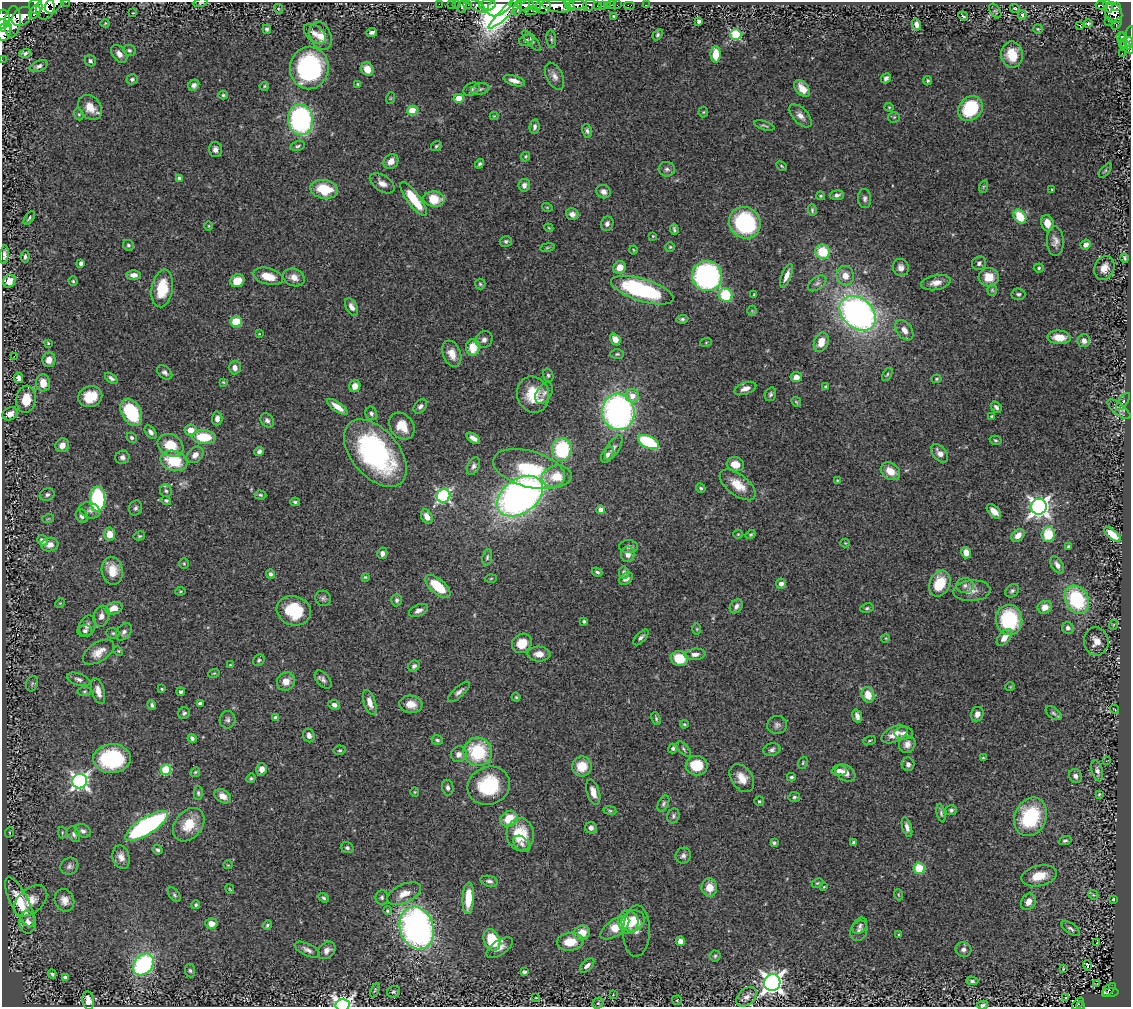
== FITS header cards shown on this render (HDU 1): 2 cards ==
NAXIS1  =                 1129
NAXIS2  =                 1005

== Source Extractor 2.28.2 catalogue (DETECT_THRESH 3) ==
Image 1129 x 1005 px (HDU 1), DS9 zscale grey, 1 PNG px = 1 image px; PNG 1133 x 1009 px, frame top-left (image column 1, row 1005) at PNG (2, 2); each listed source drawn as its Kron ellipse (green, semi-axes under 4 px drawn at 4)
Background 1.04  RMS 0.03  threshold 0.0901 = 3 sigma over >= 5 px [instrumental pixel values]
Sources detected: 498; all 498 listed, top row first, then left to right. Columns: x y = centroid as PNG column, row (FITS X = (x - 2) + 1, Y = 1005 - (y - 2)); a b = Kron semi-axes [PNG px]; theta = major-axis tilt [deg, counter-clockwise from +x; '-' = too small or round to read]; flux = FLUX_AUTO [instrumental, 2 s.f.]
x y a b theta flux
66 2 2 2 - 45
201 3 7 4 11 2.5
54 4 10 7 52 1400
439 4 2 2 - 16
451 4 2 2 - 16
457 4 2 2 - 19
468 4 3 2 - 26
476 5 11 4 -33 140
488 5 8 5 4 1900
500 5 14 8 37 3200
526 5 8 6 5 690
535 5 7 5 -53 440
569 5 6 4 -49 800
577 5 9 4 2 1200
589 5 7 5 41 310
597 5 3 3 - 64
607 5 2 2 - 11
611 5 3 2 - 7.3
617 5 2 2 - 11
629 5 6 2 0 24
646 5 2 2 - 11
1102 5 6 3 -7 220
36 6 7 7 - 1900
543 6 7 7 - 970
556 6 15 6 -10 2500
602 6 2 2 - 12
1108 6 6 3 -69 300
1117 6 4 4 - 340
462 7 6 4 85 100
512 7 31 5 43 520
45 8 11 9 73 2800
518 8 8 3 79 560
1015 8 5 3 - 2.5
279 9 5 3 - 1.9
531 11 7 3 4 240
995 11 8 5 -56 1.6
35 12 7 5 61 1100
133 13 3 2 - 1.7
1113 13 11 8 -61 1100
1022 15 5 3 - 3.2
614 16 3 3 - 2.3
963 16 5 3 - 2
22 17 11 8 40 2200
3 19 9 6 86 2300
699 21 4 3 - 8
1108 21 2 2 - 16
12 22 16 8 83 3100
105 23 4 4 - 1.9
917 24 6 4 -73 10
1088 24 4 2 - 1.8
1117 24 6 3 52 47
1080 25 3 3 - 20
4 26 8 5 -28 2000
267 29 5 4 - 4.5
1038 29 5 4 - 2.8
4 32 9 6 79 1300
372 32 5 3 - 5.2
315 34 12 7 -38 11
736 34 5 5 - 210
657 35 6 4 58 4
320 36 14 10 -68 22
1121 37 5 3 - 220
1129 38 12 4 83 400
551 39 9 4 -83 4
526 40 7 5 24 4.7
532 41 13 4 -49 4.7
1123 41 9 3 -85 110
1127 42 7 3 33 260
1127 46 9 4 -44 560
129 50 6 5 - 5.5
25 53 6 4 18 5.5
1122 53 2 2 - 15
119 54 10 6 -53 11
716 54 8 5 89 41
1012 55 13 11 -81 36
2 60 2 2 - 14
90 61 6 5 - 5.1
39 66 9 5 23 7.2
309 68 21 19 82 320
367 69 7 6 - 27
554 76 14 8 -64 12
886 78 5 4 - 5.5
132 79 6 5 - 5.3
514 81 11 5 -17 13
928 81 4 4 - 3.1
358 84 4 4 - 2.5
194 85 6 5 - 7
264 86 5 4 - 2.4
802 88 10 6 -50 22
472 89 8 6 31 5.7
480 89 9 5 10 5.4
223 95 5 4 - 2.9
391 98 6 4 71 2.4
459 98 5 4 - 49
90 107 13 10 -47 27
889 107 4 4 - 2.2
970 108 13 11 44 120
412 110 5 4 - 85
703 112 5 5 - 2.6
79 114 6 4 -70 2.7
494 116 4 4 - 1.8
800 116 14 7 -48 12
894 117 5 5 - 2.8
300 120 15 12 -83 360
764 126 10 3 -17 3.4
535 127 7 5 82 5.8
587 131 7 4 -77 4.7
298 146 7 5 14 3.9
436 146 6 4 34 3.2
215 149 7 6 - 9
525 156 5 4 - 3
391 161 8 7 - 16
480 164 5 4 - 3.9
782 166 5 3 - 2.3
667 169 8 7 - 6.8
1105 171 8 4 48 3.4
179 178 4 4 - 12
382 183 14 8 -33 15
524 185 6 5 - 9
983 187 6 4 71 2.7
324 189 14 9 -10 71
1052 189 3 2 - 2
603 192 7 6 - 8.4
837 195 7 5 6 6.4
821 196 4 3 - 2.6
413 199 20 6 -53 75
434 199 10 7 -5 50
865 199 9 6 -84 6.4
547 207 5 3 - 1.9
812 210 6 4 -83 3.7
572 214 6 5 - 8.8
1020 216 7 5 -52 64
29 218 7 3 53 3.6
745 223 16 15 - 250
1047 223 8 6 -75 21
607 224 7 6 - 8
209 226 5 3 - 1.8
549 228 4 3 - 1.9
674 229 6 3 -84 3.8
653 236 4 3 - 1.8
506 241 6 5 - 4.3
1055 241 15 8 -88 13
128 245 6 5 - 3.8
1086 245 5 4 - 10
547 247 7 4 9 2.7
670 247 4 4 - 2.6
633 250 4 3 - 1.8
823 252 7 7 - 62
4 255 9 4 84 7.7
25 257 6 4 84 4.6
1125 258 5 3 - 2.9
81 263 4 3 - 6.9
979 263 7 6 - 6.3
620 267 6 6 - 23
901 267 9 7 -70 11
1039 268 5 4 - 3.2
1104 268 12 9 67 18
134 275 7 5 0 12
268 276 15 8 -15 33
707 276 15 15 - 480
786 276 12 5 68 16
845 276 10 8 -76 20
294 277 11 8 -23 18
989 277 10 9 - 33
9 281 7 6 - 18
73 281 4 4 - 3
237 281 7 6 - 33
817 283 10 6 36 7.6
936 283 15 7 10 18
480 284 5 5 - 3.2
162 288 19 10 81 70
642 290 32 11 -17 250
992 290 6 5 - 2.9
1018 294 7 6 - 4.8
725 295 7 6 - 93
754 295 4 2 - 2.3
351 307 9 5 -63 10
752 311 5 5 - 2.5
858 313 20 15 -41 880
682 319 6 4 6 4.1
236 322 6 5 - 54
904 330 11 7 -54 16
259 334 3 3 - 1.7
1059 337 11 7 -4 30
615 339 6 5 - 20
484 340 9 8 - 8.4
1084 341 6 6 - 10
706 342 6 4 20 2.3
821 342 10 7 68 28
48 343 3 3 - 2.1
473 348 8 6 -88 41
452 354 13 8 -69 24
617 354 7 5 1 3.5
14 356 2 2 - 33
49 360 7 6 - 17
235 368 7 6 - 12
165 372 8 6 -40 7
887 374 7 4 57 3
548 375 7 5 -75 3.8
796 377 5 5 - 13
19 378 5 4 - 7.2
111 378 7 4 -37 5.4
937 379 5 4 - 2.5
223 382 4 4 - 2.1
43 383 8 7 - 23
355 386 6 5 - 19
825 387 4 3 - 3.4
745 388 11 5 20 10
544 393 11 7 57 9.2
770 394 7 5 73 4.4
533 395 18 16 -77 61
632 396 7 6 - 22
90 397 12 10 19 41
26 399 13 9 82 40
796 402 5 4 - 2.3
1123 402 10 4 56 4.2
420 406 8 5 52 6.3
337 407 12 4 -35 22
996 407 6 4 -48 5.3
1119 409 14 5 -39 7.4
131 412 14 9 -61 130
618 412 18 16 -84 650
371 413 7 5 -70 5.3
10 414 8 6 27 16
991 416 3 3 - 1.9
217 418 7 5 87 10
267 420 8 6 -49 7
402 426 15 11 -50 38
191 430 6 5 - 22
151 432 7 5 -52 8.1
204 437 12 7 -3 70
132 438 5 4 - 4.7
473 438 7 4 -35 10
995 440 6 4 -16 3.1
648 442 11 6 -25 160
62 445 7 6 - 16
171 445 13 10 -31 48
614 447 14 6 59 9.5
562 449 11 10 - 140
259 451 5 4 - 6.3
375 453 39 23 -50 370
940 453 10 6 -51 13
195 455 9 7 45 14
608 455 9 5 56 7.9
122 457 7 6 - 6.6
174 461 14 10 -16 81
735 464 9 7 -15 23
473 466 9 6 64 6.4
529 469 37 18 -15 120
890 471 10 8 -36 28
557 476 15 11 9 39
837 480 4 3 - 1.5
738 485 21 10 -38 37
701 488 5 4 - 3.3
166 491 6 6 - 4.8
47 495 7 6 - 5.6
260 495 6 4 -4 3.3
444 496 7 6 - 400
520 496 25 17 36 1000
98 499 13 8 89 200
166 500 5 4 - 3.6
295 502 5 3 - 3.5
1039 507 8 7 - 1100
136 508 8 6 70 5.8
90 510 11 7 -20 8.6
601 510 4 4 - 23
994 511 9 5 -45 16
82 516 7 5 -60 7.4
427 517 7 5 -59 17
48 519 6 3 19 2.6
109 534 6 5 - 26
738 534 5 4 - 2.2
1048 534 7 6 - 62
1112 534 10 4 -40 30
751 535 5 4 - 2.6
1018 535 7 5 43 16
139 536 6 4 13 3
42 540 6 5 - 9.7
845 543 4 4 - 1.8
50 545 8 7 - 14
628 547 9 6 0 6.3
1068 547 4 3 - 2.8
382 553 5 5 - 8.2
966 553 6 4 -77 22
628 554 8 7 - 14
487 557 8 5 82 4.3
184 564 5 5 - 2.9
1057 565 9 5 -58 8.7
112 571 14 10 -80 37
597 572 5 3 - 3.6
624 572 6 5 - 6.2
270 574 5 4 - 7.2
365 577 4 4 - 2.2
491 578 5 3 - 2.1
626 579 7 5 33 10
781 584 5 5 - 9.6
940 584 13 10 66 59
438 586 15 7 -41 63
965 586 8 7 - 7.6
180 591 5 4 - 2.2
972 591 18 10 4 19
1012 591 7 6 - 5
323 598 8 7 - 5.3
397 600 6 5 - 4.7
1077 600 15 11 -59 170
60 603 5 4 - 2.2
736 606 8 6 50 7.7
1045 607 7 6 - 18
114 608 8 6 16 24
867 608 7 4 10 3.6
419 610 10 5 24 9.1
294 611 17 14 -17 100
101 616 10 7 72 12
1009 620 15 13 -83 140
584 621 4 3 - 3.4
1113 625 5 3 - 1.8
87 626 11 8 63 12
1068 628 6 5 - 6.8
697 629 6 4 -89 2
85 631 7 6 - 5.4
124 632 10 6 50 8.3
113 633 6 5 - 3.3
641 637 10 5 46 6.1
1004 637 10 5 50 18
886 638 4 3 - 1.7
1096 641 14 12 -82 18
522 643 10 9 - 35
118 651 5 4 - 2.3
98 652 17 9 33 24
539 654 11 7 -2 18
695 654 10 5 6 10
679 658 8 7 - 55
259 660 6 5 - 3.5
230 665 3 3 - 1.6
414 666 6 5 - 5.1
214 673 6 3 18 2.2
79 679 12 6 -18 7.7
323 680 11 6 -49 6.8
286 681 9 8 - 20
32 684 8 6 69 4.3
1010 687 5 3 - 1.6
162 689 4 3 - 2.2
85 691 7 4 7 2.9
98 691 13 6 -74 17
181 692 4 3 - 4.6
459 692 14 5 41 7.3
868 695 8 6 -71 32
516 697 4 4 - 2.3
370 702 13 6 -73 17
200 704 4 4 - 10
411 704 11 9 -6 24
152 705 5 3 - 3.8
334 705 6 5 - 8.2
1114 709 4 2 - 1.3
184 713 6 5 - 4.2
1054 713 9 5 -38 4.9
977 714 7 6 - 13
857 716 7 4 -73 9.4
276 718 4 4 - 9.8
656 719 6 3 -67 3.4
228 720 8 8 - 7
684 724 4 3 - 2.4
777 725 10 9 - 7.4
904 733 9 6 -2 8.2
895 734 14 7 26 21
309 735 7 5 -68 7.6
192 738 4 4 - 5.7
437 740 6 4 -17 4.1
870 740 6 3 19 2.3
907 744 9 8 - 14
673 748 5 4 - 5.6
683 749 9 5 -49 4.4
340 750 6 4 11 3.4
772 750 8 6 14 6.4
478 752 14 14 - 130
459 754 8 7 - 12
983 758 4 3 - 2.5
112 759 19 14 2 190
1106 761 3 2 - 4.2
803 763 6 4 70 2.5
908 764 7 6 - 7
582 766 10 9 - 43
697 766 11 9 -2 54
262 769 6 5 - 15
166 770 5 5 - 110
839 771 7 5 2 7.9
1097 771 10 5 -74 7.7
195 772 5 4 - 2.6
845 773 11 7 -32 16
1075 776 7 6 - 8.1
791 777 4 3 - 3.7
251 778 5 4 - 3
742 778 15 10 -57 27
80 781 7 7 - 750
489 786 21 18 21 140
448 788 8 5 -80 6.1
415 792 4 4 - 2
593 792 13 6 -73 16
198 793 7 4 -89 3.8
1099 794 4 3 - 2.4
223 796 9 6 -32 18
794 797 6 5 - 3.9
759 801 5 4 - 3.2
663 803 9 5 66 4.5
610 810 6 3 -9 2.7
951 810 5 5 - 4.5
941 813 9 4 -78 4.3
673 816 7 6 - 4.8
1030 817 20 15 66 150
509 819 9 7 32 52
189 825 18 13 51 46
147 826 24 8 32 430
907 827 10 4 -73 8.4
591 828 6 5 - 9
83 831 8 6 -28 7.4
10 832 5 3 - 1.8
62 833 6 3 89 2
74 834 8 5 -61 6
520 834 16 14 -87 66
1065 841 6 4 19 3.7
854 842 4 3 - 3.9
774 843 4 3 - 4
522 844 10 6 -42 7.4
347 848 6 5 - 4.3
158 850 5 5 - 4.8
683 855 8 7 - 6.7
121 857 12 8 -75 15
228 865 4 3 - 1.7
69 866 9 8 - 7.3
919 868 6 5 - 66
1039 876 18 10 13 40
489 881 9 5 -12 6.2
817 883 6 4 26 2.6
709 887 9 8 - 28
824 887 3 2 - 1.6
230 889 5 3 - 2
404 894 18 9 24 23
174 895 8 5 -53 4.1
899 895 6 3 -69 2.3
1093 895 5 4 - 2.5
382 897 7 6 - 4.6
323 898 5 4 - 3.6
468 898 16 6 87 48
1113 899 3 3 - 1.8
64 900 11 9 -67 18
31 901 19 12 41 25
20 902 27 9 -63 75
1028 902 8 7 - 17
196 905 4 4 - 4
388 910 4 4 - 3.3
633 921 12 10 29 37
28 922 11 8 -88 16
628 922 11 10 - 37
211 923 6 5 - 19
267 925 5 3 - 3
860 926 9 6 55 6.2
417 928 22 16 -71 840
615 928 16 8 35 49
1071 929 11 5 -35 5.8
636 931 25 13 88 20
859 931 10 8 67 7.8
582 933 8 7 - 33
899 935 3 3 - 3.3
492 940 11 7 -65 86
680 941 5 4 - 13
570 942 13 9 8 43
1097 943 2 2 - 1.1
500 948 15 7 33 14
963 949 8 7 - 8
307 950 14 6 -26 10
327 950 10 7 45 12
715 956 5 5 - 3.4
143 965 12 9 50 310
587 965 9 5 45 9.1
1087 965 5 3 - 67
1063 969 4 3 - 1.5
190 971 7 5 -83 4.4
524 972 4 3 - 6.5
52 974 4 3 - 3.9
65 977 4 4 - 11
972 981 6 4 -7 4.4
772 983 8 8 - 1300
1097 984 2 2 - 3.2
375 990 8 3 65 2.6
1109 990 8 2 44 78
393 992 6 6 - 3.9
1110 993 8 4 5 140
613 995 3 2 - 1.2
536 997 3 2 - 1.2
747 997 12 8 41 10
1066 998 2 2 - 4.6
88 1000 9 5 -82 18
677 1000 5 4 - 2.4
598 1003 6 5 - 3.4
1078 1004 7 3 48 47
343 1005 7 6 - 810
983 1005 5 3 - 5.5
1080 1006 4 3 - 42
At the frame edge (FLAGS 8, measured only in part): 11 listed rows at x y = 66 2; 201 3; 54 4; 3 19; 4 26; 4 32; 1129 38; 2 60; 343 1005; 983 1005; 1080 1006